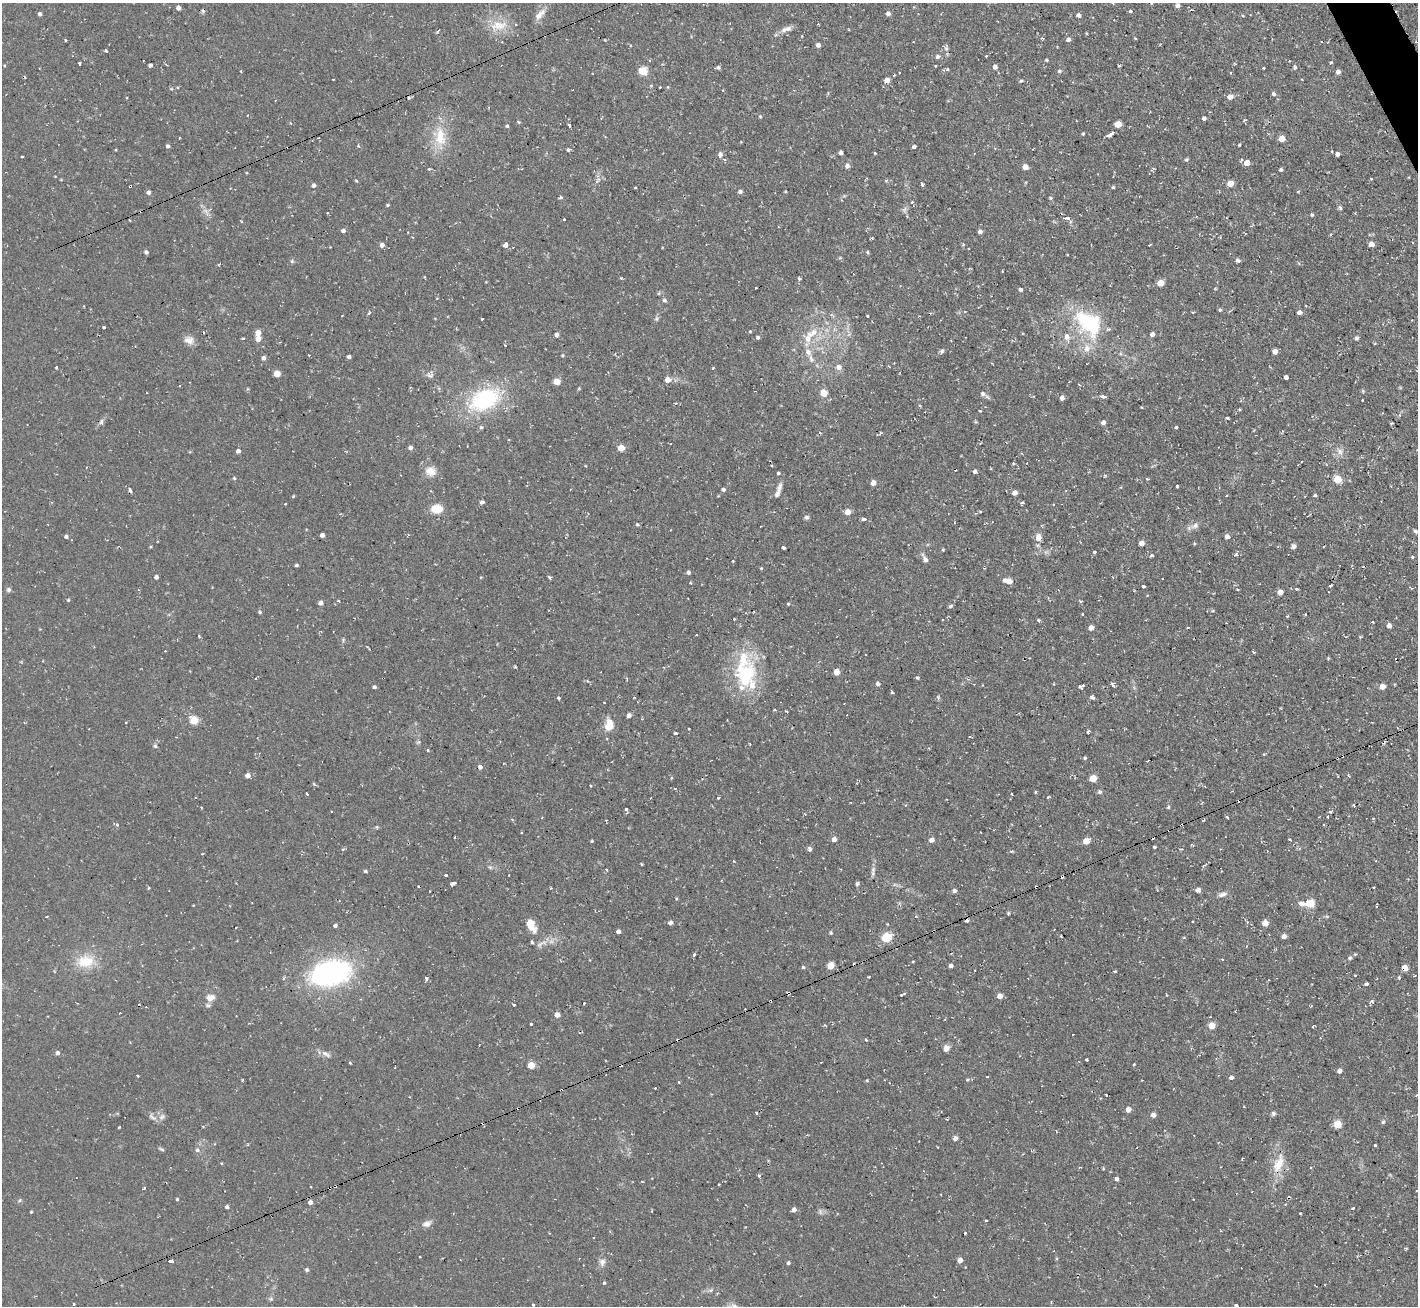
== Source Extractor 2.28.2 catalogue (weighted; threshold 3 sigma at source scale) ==
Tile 10 of 4 x 4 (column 2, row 3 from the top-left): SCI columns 1417-2832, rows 1590-2893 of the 5665 x 5649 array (HDU 1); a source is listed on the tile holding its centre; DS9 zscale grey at full resolution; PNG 1420 x 1308 px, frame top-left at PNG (2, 3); no overlay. Shown black and unused: <1% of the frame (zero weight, under 2 of 3 exposures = <1% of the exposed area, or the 3 px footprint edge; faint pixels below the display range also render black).
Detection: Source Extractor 2.28.2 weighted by HDU 2 'WHT'; one run over the whole footprint, this tile lists its part. Background 0.085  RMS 0.0075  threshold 0.0336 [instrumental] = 3 sigma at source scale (4.5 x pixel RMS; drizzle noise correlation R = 1.50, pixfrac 1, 0.05/0.05 arcsec/px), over >= 5 px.
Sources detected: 456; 1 inside a brighter object's white glare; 40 cosmic-ray / hot-pixel residue — not listed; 9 inside a brighter listed object's ellipse — not listed separately; the other 406 listed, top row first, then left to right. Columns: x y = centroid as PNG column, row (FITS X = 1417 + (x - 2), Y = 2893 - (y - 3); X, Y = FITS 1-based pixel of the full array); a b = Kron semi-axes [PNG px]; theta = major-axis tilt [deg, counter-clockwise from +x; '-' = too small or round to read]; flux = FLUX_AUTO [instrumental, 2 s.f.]
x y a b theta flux
1178 5 4 4 - 2.6
178 7 5 4 - 2.1
1191 10 3 2 - 0.68
1130 11 3 3 - 2.4
888 13 4 4 - 3.1
40 14 4 4 - 1.9
540 15 18 7 44 5.3
1078 15 6 5 - 1.8
1243 16 5 3 - 0.6
818 24 3 3 - 0.53
499 25 25 12 5 13
787 29 11 7 12 3.7
1135 38 4 3 - 0.56
1068 39 5 4 - 2.6
66 40 3 2 - 0.83
818 45 4 4 - 2.5
946 48 7 5 -67 2
106 51 4 3 - 3.5
937 56 7 6 - 2
1046 60 3 3 - 1.1
1331 62 3 3 - 2.1
80 63 3 3 - 2.5
166 64 4 2 - 0.68
4 65 4 3 - 0.66
150 65 4 3 - 1.9
936 65 3 3 - 0.94
1119 66 4 2 - 0.63
718 67 5 5 - 1.3
995 67 5 5 - 2.7
1295 67 6 5 - 1.4
1263 68 3 2 - 1.5
947 69 5 3 - 0.65
643 71 5 5 - 27
1059 71 5 4 - 1.4
1338 72 4 4 - 3.1
894 75 2 2 - 0.7
333 79 2 2 - 0.76
887 80 6 5 - 5.1
1021 81 6 3 1 1.2
660 87 2 2 - 0.47
1274 94 5 5 - 1.8
1230 97 5 5 - 5
760 116 4 4 - 0.77
1204 118 4 4 - 1.9
519 122 5 3 - 0.72
1118 124 5 4 - 12
569 125 4 3 - 2.2
507 126 4 4 - 1.1
1083 134 4 3 - 0.82
1110 135 7 3 31 4.9
440 137 28 14 -86 20
179 138 3 2 - 0.65
1282 139 5 4 - 9.5
741 142 3 3 - 0.52
1239 145 4 3 - 0.88
168 146 4 4 - 1.7
359 146 5 3 - 1.2
914 147 4 3 - 1.8
568 150 3 3 - 2.9
1332 151 4 3 - 0.8
841 153 4 4 - 2.2
875 153 3 3 - 0.86
720 154 6 5 - 2.8
1337 154 4 4 - 1.8
22 157 3 2 - 1.1
1186 159 4 4 - 1.1
1247 163 4 4 - 7.8
847 166 5 5 - 2.8
1025 167 5 4 - 5.7
429 169 3 3 - 1.9
1281 170 4 4 - 1.2
1371 179 3 2 - 0.74
356 181 5 3 - 0.72
1230 183 5 4 - 10
922 184 4 3 - 1.6
314 185 4 4 - 2.6
130 186 3 2 - 0.7
1113 187 3 3 - 0.97
635 188 3 3 - 2.4
785 191 3 2 - 0.66
148 192 4 4 - 2.4
740 192 5 4 - 2.1
561 198 5 3 - 1.1
1050 198 4 3 - 0.98
912 202 4 4 - 0.99
388 205 3 3 - 1.4
1340 208 6 4 -52 1.3
904 209 8 6 54 1.9
141 211 2 2 - 0.7
206 211 8 4 -71 2.3
327 213 3 3 - 0.65
1312 215 5 3 - 0.96
564 219 3 3 - 1.1
1068 219 11 6 -34 3.5
343 230 6 5 - 1.6
408 232 3 2 - 0.52
980 232 4 4 - 2.7
872 238 3 3 - 0.92
1371 244 4 4 - 5.2
382 245 4 4 - 3.7
505 245 4 3 - 11
146 252 4 4 - 2.1
867 252 4 4 - 0.92
1238 260 5 4 - 1.7
292 261 6 5 - 1.1
424 277 4 2 - 0.59
621 278 4 3 - 0.57
799 279 4 3 - 1.5
1160 283 5 4 - 12
756 288 3 2 - 0.62
1020 290 4 4 - 1.8
664 300 5 5 - 1.6
84 306 3 2 - 0.6
1220 310 5 4 - 1.1
1299 312 6 5 - 2.5
369 313 4 3 - 1.7
868 316 3 2 - 0.78
482 319 3 2 - 0.88
656 319 6 5 - 1.3
1089 323 37 23 -40 61
104 327 3 3 - 5.8
750 331 4 3 - 0.67
258 333 5 4 - 7.3
1152 334 4 4 - 2.9
557 335 4 4 - 2.7
758 337 4 4 - 1.4
1067 337 6 6 - 4.7
808 338 16 9 84 8.4
1356 338 5 4 - 1.7
243 339 3 3 - 1.4
258 339 4 4 - 6.4
189 340 13 10 -2 5.1
505 345 2 2 - 0.54
942 351 6 5 - 1.5
1275 351 4 4 - 5.1
309 355 3 3 - 0.64
562 355 4 3 - 0.78
349 357 4 4 - 2.2
263 358 5 4 - 2.5
811 358 14 5 -77 3.5
56 367 3 3 - 5
839 367 7 6 - 3.9
713 368 3 3 - 0.77
277 374 4 4 - 11
430 375 11 4 13 2.1
1286 377 3 3 - 29
668 380 5 5 - 5.3
557 382 5 4 - 11
1363 391 5 5 - 0.93
824 393 5 5 - 14
983 394 7 6 - 2.1
1102 396 8 3 10 1.6
1062 398 5 4 - 3.6
484 400 37 24 25 68
980 411 3 2 - 1.1
1227 418 3 3 - 1.4
101 422 7 5 48 1.7
1103 423 5 5 - 2.8
1391 423 3 2 - 0.76
481 427 5 5 - 1.2
1176 427 3 3 - 2.4
410 448 4 4 - 2.6
621 448 5 4 - 12
238 451 4 4 - 2.6
1340 451 10 7 -60 3.5
1013 463 3 3 - 1.1
431 471 15 12 -10 7.9
975 471 4 4 - 2.2
778 473 3 3 - 4.1
234 478 4 4 - 0.77
1147 479 3 3 - 0.96
1338 479 5 5 - 21
873 483 4 4 - 5
1177 486 3 3 - 1.6
779 488 15 6 71 4.3
723 489 4 4 - 1.7
130 490 5 4 - 1.5
1015 493 5 4 - 4
1315 495 4 4 - 0.99
293 496 4 3 - 0.7
482 502 5 4 - 1.6
1022 503 4 3 - 1.3
285 504 3 2 - 0.72
436 509 11 8 1 13
848 512 5 5 - 6.2
806 517 6 5 - 1.5
864 519 5 3 - 2.8
637 524 4 4 - 1.1
1195 525 9 7 25 3.6
1415 531 4 3 - 1.5
322 535 4 4 - 2.9
66 536 4 4 - 1.5
1038 537 10 8 86 4.9
1227 537 5 4 - 3.7
1141 543 5 4 - 4.6
1194 544 4 4 - 0.8
1293 546 5 4 - 2.9
783 548 3 3 - 4.1
943 550 4 3 - 0.73
1094 552 4 3 - 0.88
1152 555 5 3 - 1.1
1236 555 5 4 - 2.1
1412 557 4 4 - 0.78
925 559 12 5 -61 3.2
733 561 3 3 - 1.3
296 565 4 3 - 1.1
761 568 4 3 - 0.66
688 572 4 4 - 1.7
156 577 4 4 - 2.4
480 577 4 3 - 0.64
1010 581 5 5 - 4.7
1144 586 4 3 - 3.3
1330 586 4 3 - 1.4
1296 589 3 3 - 1
8 590 6 5 - 1.7
1280 592 4 4 - 6
68 600 4 4 - 0.87
339 601 3 3 - 1.6
1081 601 3 3 - 1.6
321 603 5 4 - 3
788 604 4 3 - 0.67
950 606 5 4 - 1.4
1213 611 5 3 - 0.78
260 612 5 4 - 1.2
1082 614 3 3 - 1.4
1305 614 3 2 - 0.68
1287 616 4 3 - 0.69
734 619 3 3 - 0.88
1038 620 3 3 - 1.5
1373 622 3 2 - 0.87
1389 626 5 5 - 2.8
1091 628 4 4 - 4.6
1188 628 3 2 - 0.94
696 635 2 2 - 0.67
199 636 3 2 - 1.9
1254 652 4 2 - 0.83
837 672 4 4 - 9.2
746 675 33 25 81 55
917 678 4 4 - 0.84
587 681 5 3 - 1
878 684 5 4 - 2.1
1113 685 4 3 - 2.7
1382 686 5 4 - 6.4
374 687 4 3 - 1.3
1081 687 6 4 16 3.7
558 697 3 3 - 4
1092 697 5 4 - 2.1
775 710 3 2 - 1
629 715 4 4 - 3
194 720 5 5 - 26
609 725 11 7 84 13
1088 731 4 3 - 2.6
676 733 3 3 - 2.5
155 746 6 5 - 1.4
427 750 3 3 - 1.6
1264 754 3 3 - 0.64
1342 756 3 2 - 1.1
1085 758 4 4 - 0.93
1148 761 3 2 - 0.84
480 767 5 4 - 2.5
248 775 4 4 - 4.4
671 778 4 3 - 0.99
1093 778 5 5 - 16
675 788 4 3 - 0.83
1035 792 3 3 - 1.1
1100 792 7 6 - 1.4
307 794 3 2 - 1.5
1012 794 3 3 - 1.6
1048 797 3 3 - 1
718 798 3 3 - 1.1
1168 807 5 4 - 0.87
626 809 3 3 - 2.2
331 811 3 2 - 0.65
1331 812 5 4 - 1.3
1227 817 4 3 - 2.5
606 821 3 2 - 1
117 825 4 4 - 1.8
455 837 3 2 - 0.55
834 839 5 5 - 3.2
931 840 5 5 - 3.6
1290 840 3 2 - 0.66
592 841 4 4 - 0.71
1086 841 5 4 - 8.7
1154 847 3 3 - 0.91
343 849 5 4 - 0.8
810 849 6 4 -77 1.9
1011 851 5 3 - 0.79
641 864 4 3 - 0.59
1204 866 7 3 39 1.2
606 870 3 3 - 3.2
365 871 5 4 - 1.1
873 872 16 5 87 2.8
446 875 3 3 - 1.6
453 883 4 3 - 9.5
857 884 5 4 - 1.5
1036 887 3 2 - 0.89
148 888 4 3 - 0.73
954 890 4 4 - 2.4
1198 890 5 4 - 3.3
1223 894 13 6 17 2.9
1310 903 12 10 6 7.8
1377 906 3 2 - 0.75
1008 913 4 3 - 0.81
1192 922 2 2 - 0.63
670 923 5 5 - 2
1265 923 5 4 - 7.9
531 925 17 8 -65 10
335 926 4 4 - 1.6
618 931 4 4 - 2.3
831 933 4 4 - 1
1061 936 3 2 - 1.3
1284 936 4 4 - 3.5
886 938 6 5 - 37
532 942 4 3 - 0.93
694 955 3 3 - 6.2
1350 958 5 4 - 1.4
85 961 23 16 8 18
913 961 3 3 - 0.88
830 966 5 5 - 14
951 966 4 4 - 2
803 967 5 3 - 0.86
1405 968 5 4 - 8.5
975 970 2 2 - 0.51
330 973 26 16 12 210
1415 975 3 3 - 1.3
426 978 3 3 - 4.5
1399 978 4 4 - 0.84
1366 984 4 3 - 3
788 993 4 3 - 2.7
902 995 6 2 26 1.7
1166 995 3 2 - 0.75
1000 996 5 4 - 5.6
210 998 12 9 20 5.9
1372 1002 6 5 - 1.5
514 1005 3 3 - 0.74
557 1015 4 4 - 5.1
531 1024 3 3 - 2.6
824 1025 4 3 - 1
1212 1026 5 5 - 12
1313 1026 5 2 - 0.67
866 1040 4 3 - 0.69
946 1048 7 7 - 3.4
57 1053 4 4 - 2.4
326 1054 14 6 -31 3.3
1086 1059 3 3 - 1.8
350 1063 3 3 - 0.71
1134 1064 3 2 - 0.71
531 1065 5 5 - 14
1339 1071 5 4 - 2.7
138 1076 3 2 - 0.57
987 1077 3 2 - 0.68
1231 1078 5 4 - 2.2
867 1080 4 4 - 0.71
967 1080 5 3 - 0.84
679 1082 3 2 - 0.79
655 1088 2 2 - 0.53
1107 1095 3 3 - 5.8
1417 1095 3 3 - 1.7
518 1108 3 2 - 0.82
1128 1109 5 4 - 5.4
756 1112 3 3 - 2
1273 1113 6 6 - 1.4
1153 1115 4 4 - 3.5
152 1117 15 5 -42 2.8
162 1117 10 6 45 2.6
1383 1122 6 5 - 1.1
1338 1124 5 5 - 17
119 1127 3 3 - 1.1
955 1138 5 5 - 2.8
1375 1146 3 3 - 1.9
161 1149 7 3 -35 1.1
197 1150 6 5 - 1.5
1242 1159 3 2 - 0.65
221 1163 3 2 - 0.58
1278 1164 29 13 69 16
759 1176 3 3 - 1.7
1116 1179 5 4 - 1.9
719 1184 3 2 - 0.87
311 1187 2 2 - 0.69
144 1188 4 3 - 0.81
329 1188 3 2 - 0.97
177 1199 3 3 - 0.8
20 1200 6 5 - 1.2
310 1202 5 4 - 2.9
227 1207 4 4 - 1.5
1353 1208 3 3 - 1.1
794 1210 5 4 - 2.6
31 1212 3 2 - 0.68
820 1212 9 4 -82 1.6
1300 1213 3 2 - 0.68
986 1221 3 3 - 3
427 1224 11 7 17 3.8
965 1233 3 3 - 1.1
593 1238 3 2 - 0.69
420 1257 2 2 - 0.67
960 1260 4 4 - 4.8
170 1261 4 3 - 5.8
602 1262 11 9 88 3.5
788 1263 4 3 - 1.2
307 1270 4 4 - 1.5
604 1283 4 4 - 0.85
711 1290 7 4 18 1.3
271 1299 5 5 - 1
74 1304 3 3 - 1.3
533 1305 3 3 - 2.5
1236 1305 3 3 - 15
Overlapping masked pixels (flux is a lower limit): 8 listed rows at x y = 130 186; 141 211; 1342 756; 1036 887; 1405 968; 788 993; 518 1108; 329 1188
Isophote crosses this tile's border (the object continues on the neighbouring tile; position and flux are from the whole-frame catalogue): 2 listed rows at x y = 1417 1095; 1236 1305